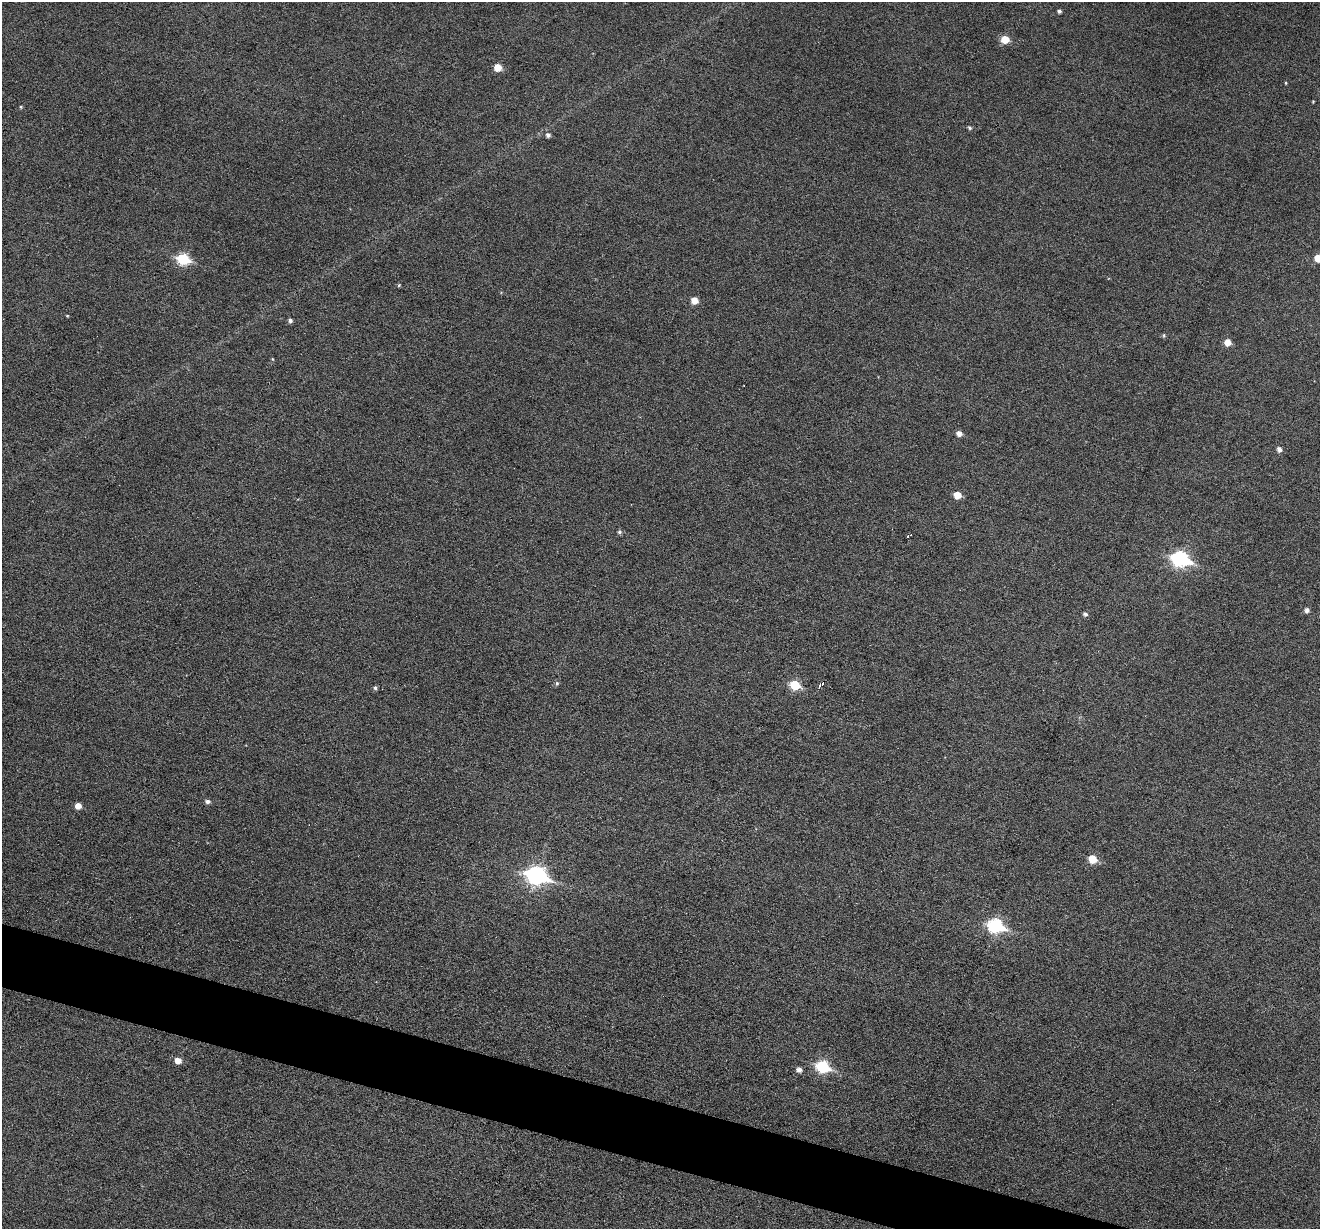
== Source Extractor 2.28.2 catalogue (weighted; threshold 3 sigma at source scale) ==
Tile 6 of 4 x 4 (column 2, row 2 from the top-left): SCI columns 1321-2638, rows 2708-3934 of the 5274 x 5288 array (HDU 1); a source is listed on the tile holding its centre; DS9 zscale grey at full resolution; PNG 1322 x 1231 px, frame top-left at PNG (2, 2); no overlay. Shown black and unused: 4% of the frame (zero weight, under 3 of 6 exposures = <1% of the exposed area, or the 3 px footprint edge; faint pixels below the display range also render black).
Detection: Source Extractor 2.28.2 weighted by HDU 2 'WHT'; one run over the whole footprint, this tile lists its part. Background 0.0501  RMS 0.0057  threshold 0.0234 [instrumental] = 3 sigma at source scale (4.09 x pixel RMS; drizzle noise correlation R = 1.36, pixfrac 0.8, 0.05/0.05 arcsec/px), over >= 5 px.
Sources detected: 34; all 34 listed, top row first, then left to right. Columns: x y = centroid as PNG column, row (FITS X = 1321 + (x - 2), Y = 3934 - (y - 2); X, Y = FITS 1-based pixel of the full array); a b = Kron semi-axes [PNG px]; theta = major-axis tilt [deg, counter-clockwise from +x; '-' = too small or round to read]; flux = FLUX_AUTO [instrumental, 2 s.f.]
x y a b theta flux
1059 11 4 3 - 1.1
1005 39 6 6 - 9.7
498 67 5 5 - 8.9
1286 83 4 3 - 0.48
21 107 4 4 - 0.54
970 128 5 4 - 0.86
548 135 5 5 - 1.6
1318 258 6 6 - 7.6
183 259 7 6 - 40
399 285 5 3 - 0.52
694 301 6 5 - 5.5
290 320 5 5 - 1.4
1164 335 5 3 - 0.6
1227 342 6 5 - 5.5
959 433 5 5 - 2.8
1279 449 5 5 - 2.2
957 495 6 5 - 7.5
619 532 6 5 - 1
908 536 4 3 - 3.1
1180 559 9 7 -17 94
1307 610 5 5 - 2.1
1085 614 5 5 - 1.4
557 683 6 5 - 0.92
795 685 6 6 - 20
821 685 8 3 34 1.2
375 688 5 5 - 1
208 801 5 4 - 1.8
78 806 5 5 - 4.1
1093 859 6 6 - 10
536 875 10 7 -15 160
995 926 8 7 - 77
178 1061 6 5 - 4.6
822 1067 7 6 - 46
799 1070 5 5 - 2.3
Isophote crosses this tile's border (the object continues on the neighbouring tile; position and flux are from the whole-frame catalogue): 1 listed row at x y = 1318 258